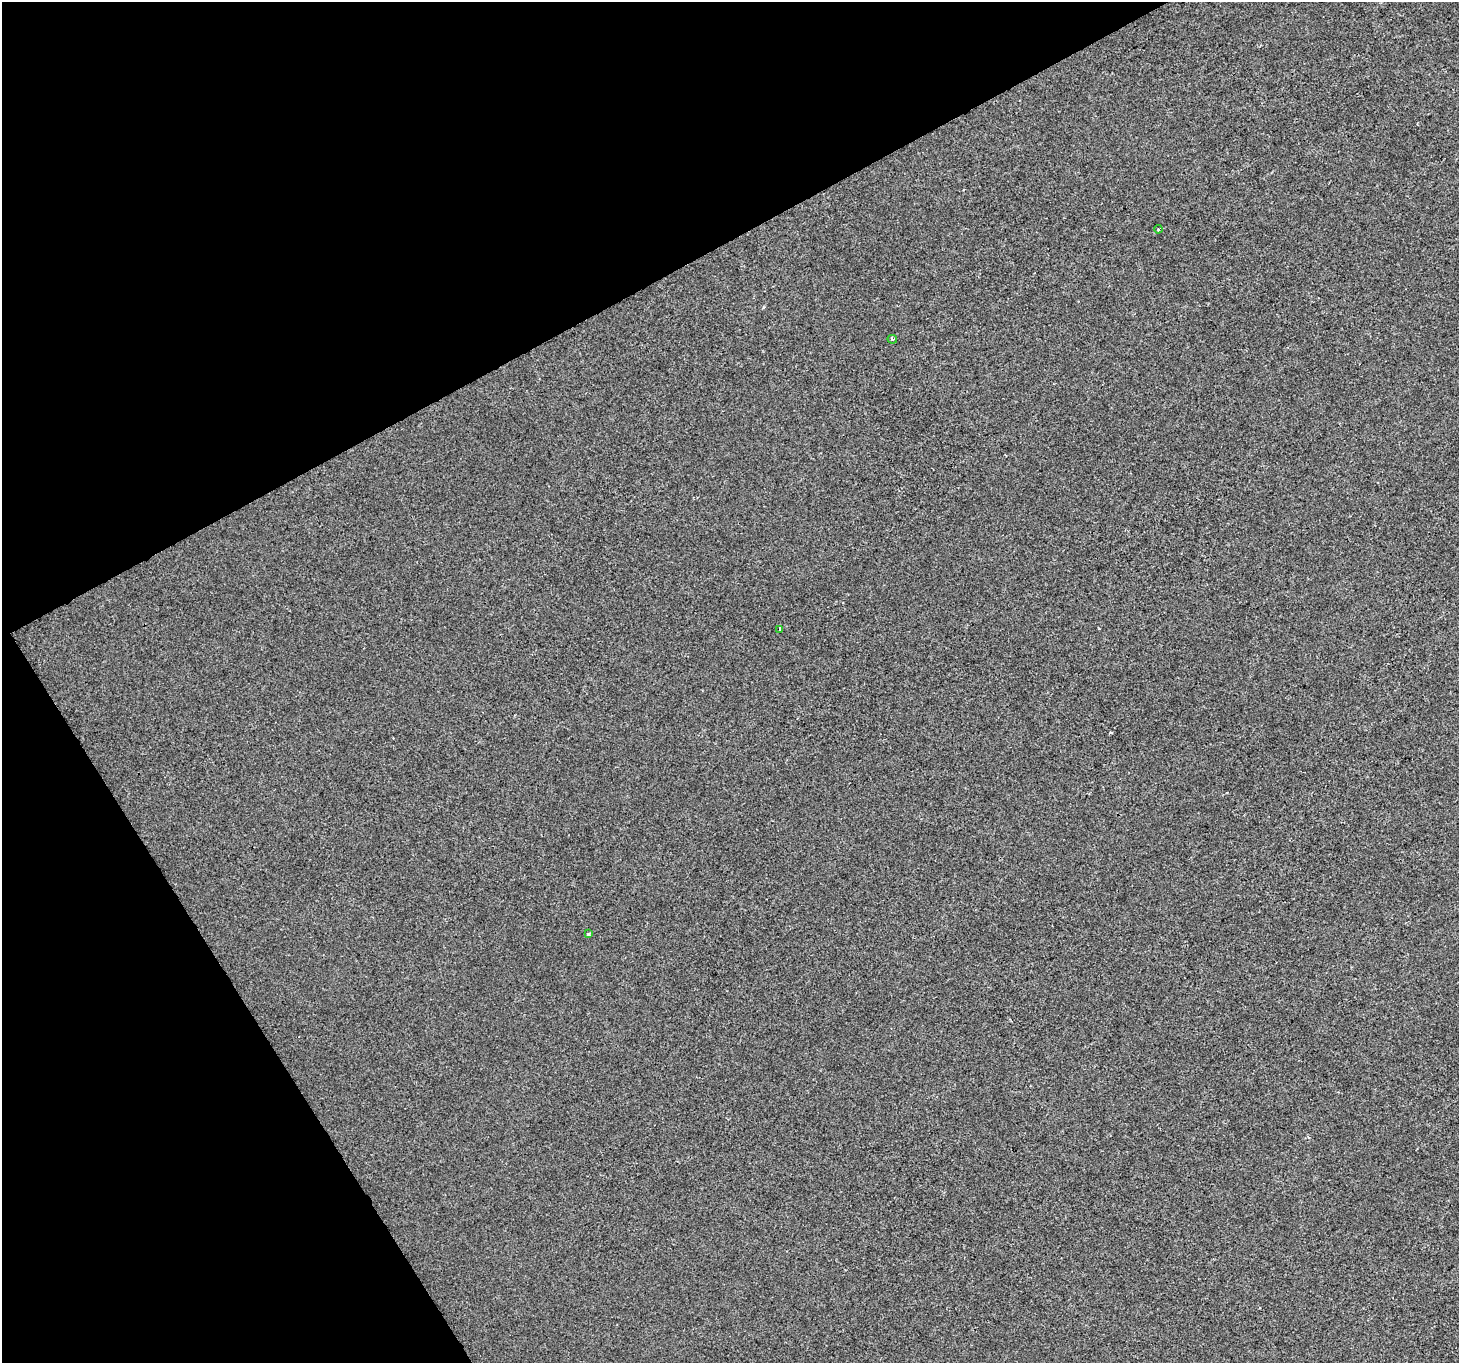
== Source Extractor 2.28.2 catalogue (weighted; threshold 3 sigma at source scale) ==
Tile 5 of 4 x 4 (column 1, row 2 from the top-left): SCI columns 3-1459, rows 2893-4253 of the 5829 x 5724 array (HDU 1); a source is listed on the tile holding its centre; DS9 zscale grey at full resolution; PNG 1461 x 1365 px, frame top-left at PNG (2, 2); each listed source drawn as its Kron ellipse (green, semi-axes under 4 px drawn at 4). Shown black and unused: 28% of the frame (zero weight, under 2 of 3 exposures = <1% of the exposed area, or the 3 px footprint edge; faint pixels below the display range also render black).
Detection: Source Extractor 2.28.2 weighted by HDU 2 'WHT'; one run over the whole footprint, this tile lists its part. Background -5.90e-04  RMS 0.0042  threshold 0.0187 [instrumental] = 3 sigma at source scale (4.5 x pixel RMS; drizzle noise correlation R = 1.50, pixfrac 1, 0.0396/0.0396 arcsec/px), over >= 5 px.
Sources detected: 5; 1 cosmic-ray / hot-pixel residue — neither listed nor drawn; the other 4 listed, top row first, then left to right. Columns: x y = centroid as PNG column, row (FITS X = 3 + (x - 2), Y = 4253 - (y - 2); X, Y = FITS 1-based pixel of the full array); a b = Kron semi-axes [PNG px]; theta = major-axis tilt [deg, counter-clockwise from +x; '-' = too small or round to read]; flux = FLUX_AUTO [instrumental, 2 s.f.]
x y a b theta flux
1158 229 4 3 - 0.41
892 339 5 4 - 0.69
780 629 3 3 - 0.53
589 934 4 3 - 0.87